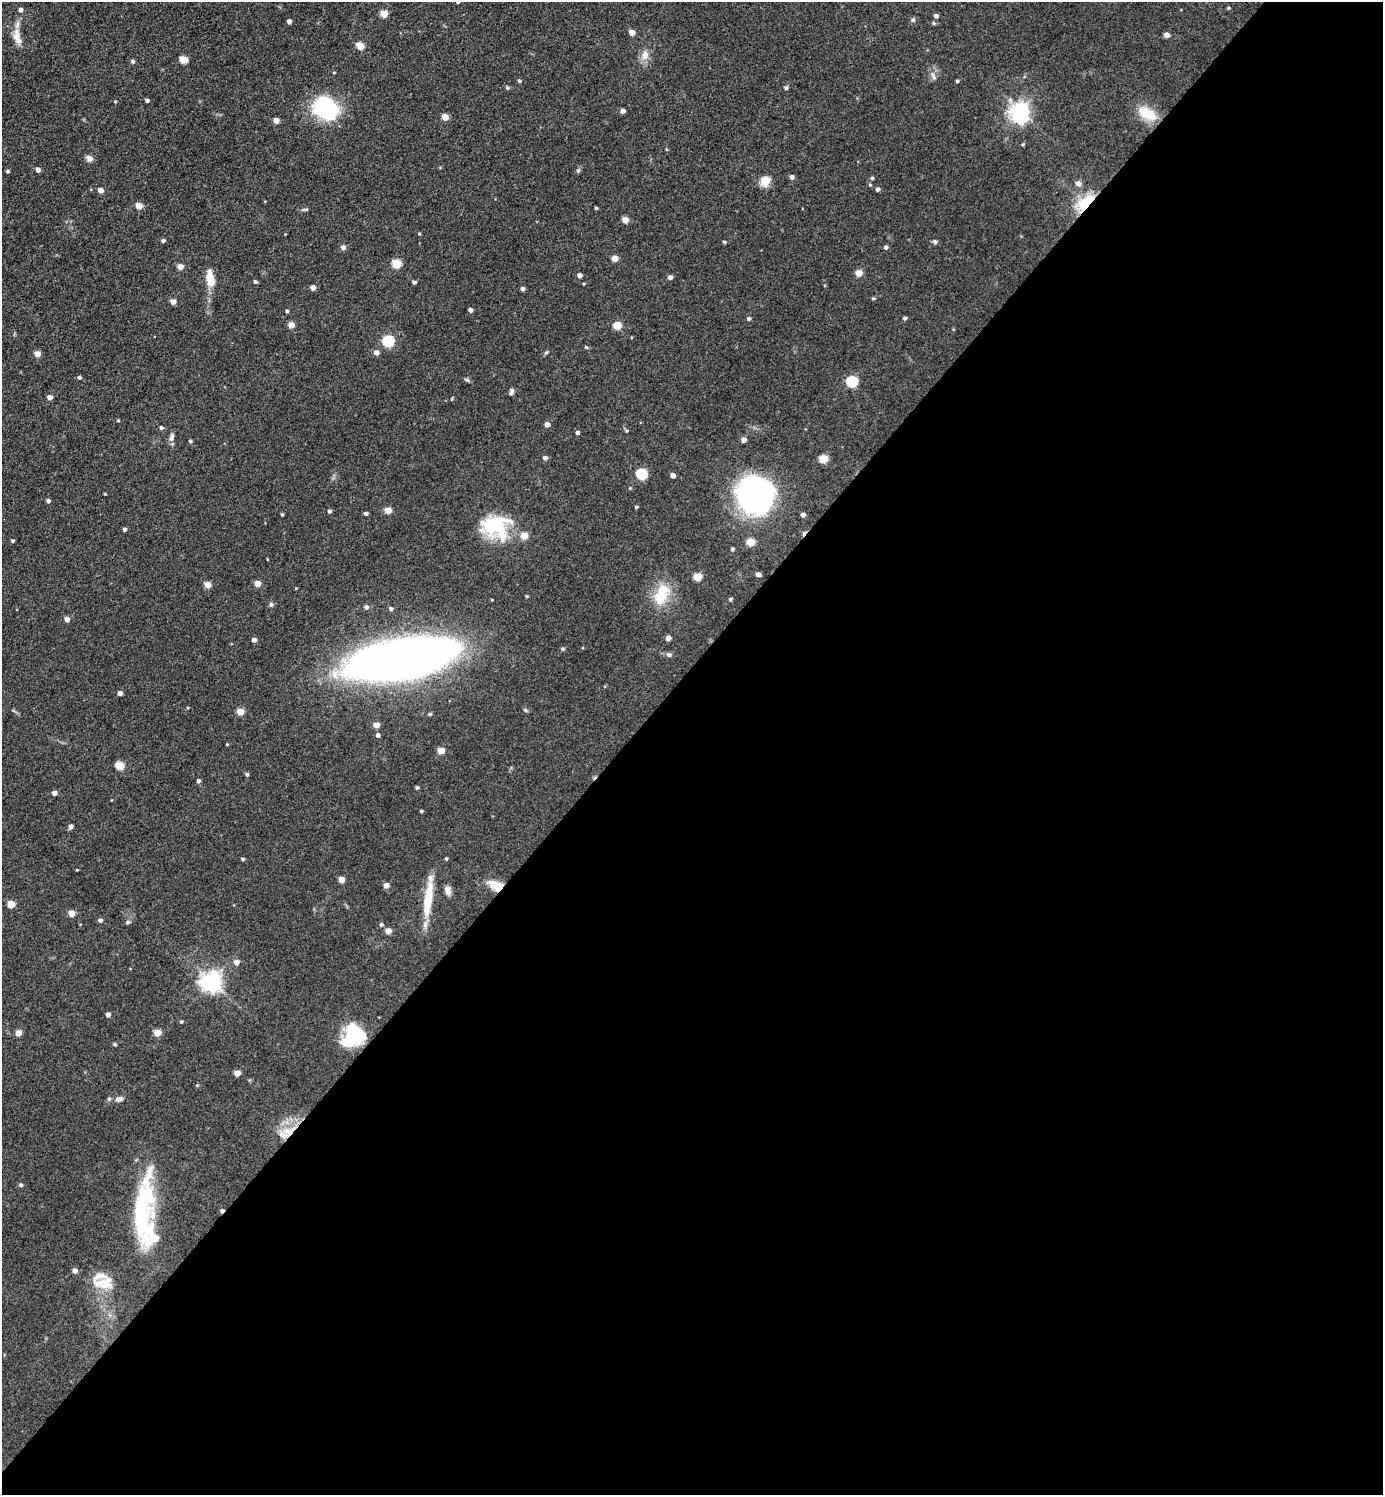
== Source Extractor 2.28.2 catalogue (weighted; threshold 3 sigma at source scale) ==
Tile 12 of 4 x 4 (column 4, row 3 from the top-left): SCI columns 4443-5823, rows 1496-2988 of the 5979 x 5977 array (HDU 1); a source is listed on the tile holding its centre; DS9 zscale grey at full resolution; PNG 1385 x 1497 px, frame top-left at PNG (2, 2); no overlay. Shown black and unused: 55% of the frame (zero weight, under 3 of 5 exposures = <1% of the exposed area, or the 3 px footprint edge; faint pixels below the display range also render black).
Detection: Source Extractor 2.28.2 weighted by HDU 2 'WHT'; one run over the whole footprint, this tile lists its part. Background 0.0607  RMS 0.0073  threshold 0.0326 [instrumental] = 3 sigma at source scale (4.5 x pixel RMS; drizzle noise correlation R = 1.50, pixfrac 1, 0.05/0.05 arcsec/px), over >= 5 px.
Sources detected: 178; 2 inside a brighter object's white glare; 2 cosmic-ray / hot-pixel residue — not listed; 6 inside a brighter listed object's ellipse — not listed separately; the other 168 listed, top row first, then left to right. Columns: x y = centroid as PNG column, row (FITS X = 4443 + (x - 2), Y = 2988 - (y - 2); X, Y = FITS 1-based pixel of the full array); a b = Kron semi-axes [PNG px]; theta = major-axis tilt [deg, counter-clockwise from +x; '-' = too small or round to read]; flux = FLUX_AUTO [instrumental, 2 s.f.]
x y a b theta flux
458 2 4 3 - 1.3
1228 8 4 3 - 0.96
21 10 5 4 - 2.5
384 14 5 4 - 16
936 16 4 4 - 2.4
913 20 6 5 - 1.2
289 21 4 4 - 3.3
934 23 5 5 - 1
632 32 4 4 - 6.5
1166 35 4 4 - 6.3
15 36 22 10 79 7.6
360 46 5 5 - 15
645 55 14 10 76 5.9
184 60 5 5 - 19
133 61 4 4 - 1.5
933 76 12 4 -65 2.3
519 81 4 4 - 1.2
957 81 4 3 - 0.99
507 88 5 4 - 1.2
786 88 5 4 - 1.3
147 100 4 3 - 1.8
115 101 4 3 - 0.68
325 108 20 15 -49 83
623 111 4 4 - 3.5
1020 111 7 6 - 340
1147 113 24 12 -28 17
445 117 5 4 - 10
276 120 4 4 - 6
1023 144 4 3 - 0.8
89 158 9 7 -37 3
38 170 4 4 - 3
8 171 4 3 - 1.1
578 171 5 5 - 1.1
792 177 4 4 - 2.5
872 178 5 4 - 1.1
765 181 12 10 59 8.5
1078 183 5 5 - 4.3
870 185 5 4 - 0.84
877 189 5 4 - 1.9
101 190 5 4 - 4.7
1086 204 7 5 51 270
139 206 5 4 - 10
596 208 4 4 - 0.86
306 209 6 4 -18 0.86
625 220 5 4 - 8.2
419 234 4 3 - 0.71
163 241 4 4 - 1.7
724 242 4 4 - 1
935 242 6 5 - 1.5
343 247 5 5 - 2.9
886 247 5 4 - 1.8
615 259 5 4 - 9
396 264 5 5 - 27
180 267 5 4 - 6.2
859 273 5 4 - 11
579 275 4 4 - 2.9
670 277 4 4 - 2.5
210 278 16 8 -81 13
255 282 4 4 - 1.5
414 282 4 3 - 1.7
584 284 4 2 - 0.59
313 288 4 4 - 4.2
523 289 4 4 - 2.2
873 298 5 3 - 0.75
173 302 4 4 - 5.2
470 310 4 4 - 2.4
287 311 3 3 - 1.2
905 318 5 4 - 1.3
749 319 4 4 - 1.4
291 325 4 4 - 8.2
617 325 5 5 - 19
388 341 6 5 - 64
586 347 4 4 - 0.94
376 352 5 5 - 4.1
546 352 6 4 4 0.92
37 354 5 4 - 8.1
79 378 4 4 - 1.4
467 380 8 4 -24 1.2
852 382 6 5 - 67
511 392 8 5 71 2.1
50 397 4 4 - 4.6
118 420 4 3 - 0.83
547 424 4 4 - 3.9
161 428 4 4 - 1.5
577 432 4 4 - 1.9
172 437 11 6 76 2.9
744 440 4 4 - 4.4
190 441 4 4 - 1.2
545 458 4 4 - 2.4
823 459 5 5 - 21
641 474 6 5 - 54
673 475 4 4 - 4.5
630 488 4 4 - 0.56
105 494 3 3 - 0.58
756 495 39 37 83 160
48 501 4 4 - 1.9
636 507 4 3 - 0.89
388 510 5 4 - 11
329 511 4 4 - 1.6
366 513 4 4 - 1.5
282 515 4 3 - 0.94
803 515 4 4 - 2.9
495 526 34 26 1 43
124 529 4 4 - 1.5
12 541 4 4 - 1.1
750 542 5 5 - 17
732 549 4 4 - 1.4
758 574 4 4 - 3.9
697 577 5 5 - 20
257 584 5 4 - 7.5
207 585 5 4 - 8.9
661 594 31 17 67 21
527 596 4 3 - 0.81
730 599 4 4 - 1.4
271 605 5 5 - 1.8
366 607 5 5 - 2.2
391 609 5 4 - 1.6
67 619 5 4 - 3.9
668 638 4 4 - 3.8
254 640 4 4 - 3.3
563 649 5 4 - 1.2
669 655 7 6 - 1.8
405 658 93 31 11 680
120 693 4 4 - 3.6
240 712 5 4 - 12
430 714 4 3 - 1.1
376 725 5 4 - 6.5
378 735 4 4 - 2.3
227 744 3 3 - 0.61
441 751 5 4 - 12
119 766 5 5 - 24
247 774 4 4 - 1.5
198 781 5 4 - 1.6
417 788 4 4 - 1.2
54 793 4 4 - 4
421 811 3 3 - 1.1
71 826 5 5 - 2.3
243 859 4 3 - 1.2
446 859 4 3 - 0.9
77 870 3 3 - 0.54
341 879 4 4 - 7
386 885 5 4 - 5.1
495 885 21 12 -22 10
448 890 11 7 -82 4
428 897 43 11 81 23
11 904 5 5 - 14
71 913 5 4 - 10
100 920 5 4 - 2
128 922 5 5 - 1.6
381 925 5 4 - 1.5
388 931 4 4 - 7.5
236 962 5 5 - 3.9
211 982 7 7 - 430
108 1015 4 4 - 3.1
181 1022 4 4 - 0.91
18 1033 4 4 - 8.3
157 1033 5 5 - 12
353 1036 24 21 50 41
115 1044 5 4 - 0.96
237 1073 5 4 - 7.8
197 1085 4 3 - 0.68
109 1099 6 5 - 1.2
119 1099 9 6 13 2.9
289 1131 22 13 26 17
21 1185 4 4 - 1.6
141 1208 72 26 81 65
75 1271 5 4 - 3.8
103 1283 29 16 4 16
Overlapping masked pixels (flux is a lower limit): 3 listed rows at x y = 1086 204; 495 885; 289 1131
Isophote crosses this tile's border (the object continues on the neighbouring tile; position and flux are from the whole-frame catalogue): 1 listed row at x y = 458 2